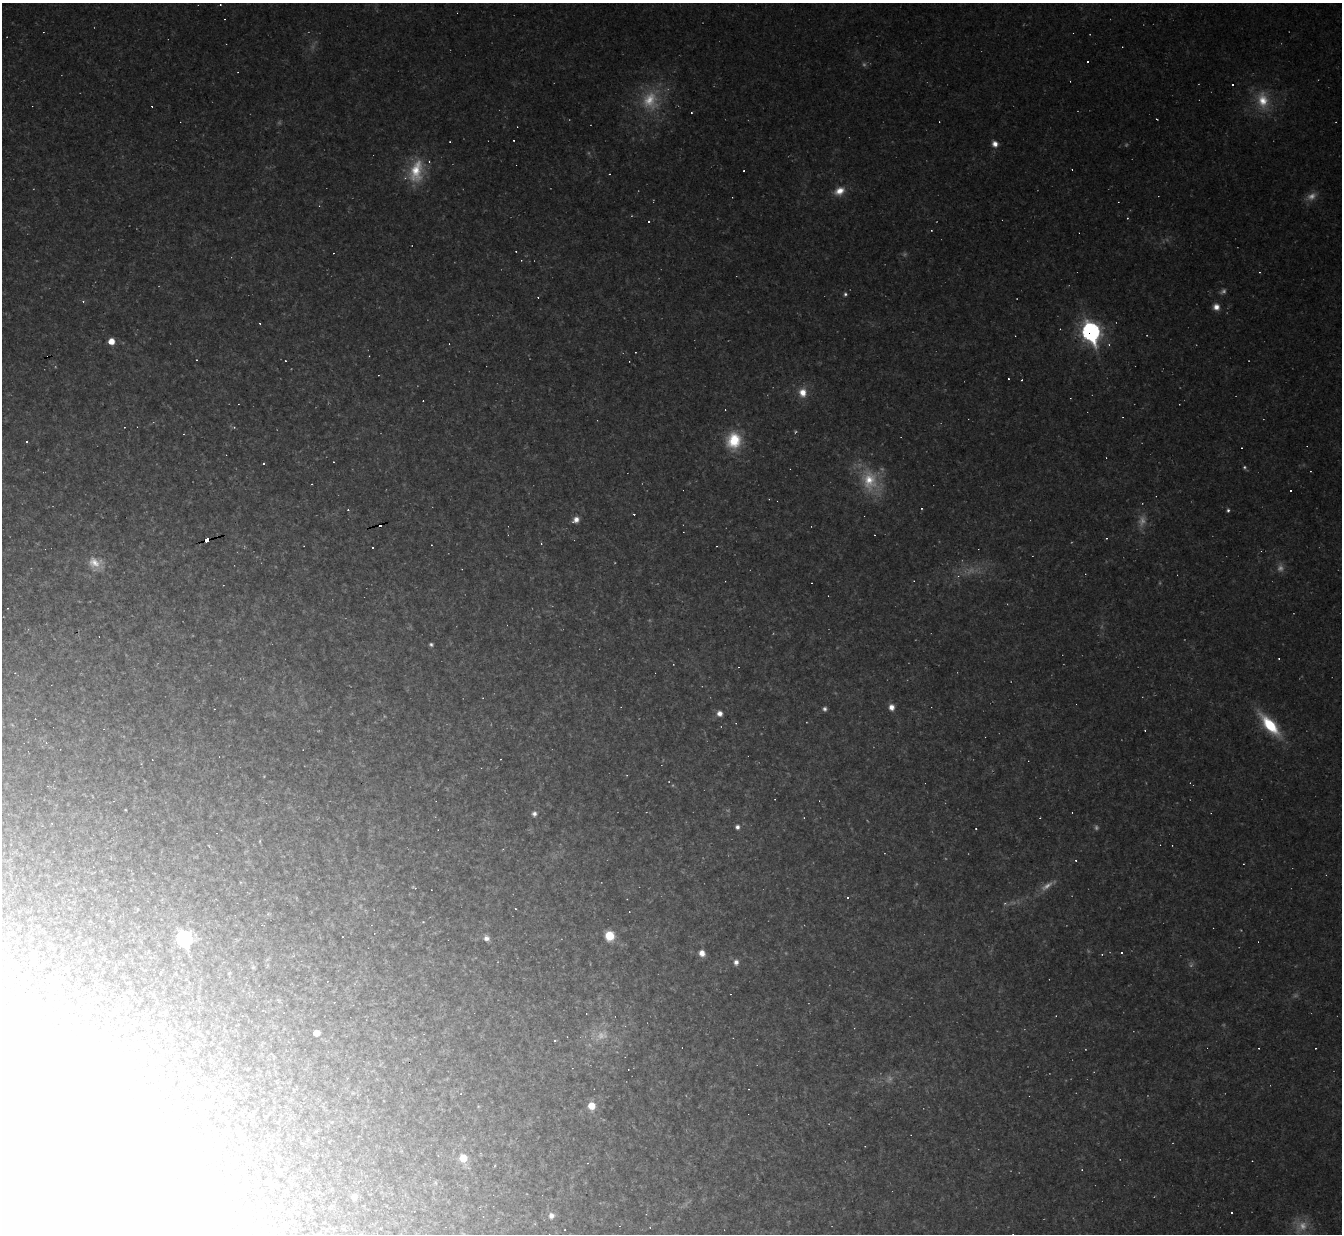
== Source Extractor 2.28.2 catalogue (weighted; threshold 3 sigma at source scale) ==
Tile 7 of 4 x 4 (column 3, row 2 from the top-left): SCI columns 2681-4020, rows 2736-3967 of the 5360 x 5344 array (HDU 1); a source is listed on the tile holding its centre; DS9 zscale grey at full resolution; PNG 1344 x 1236 px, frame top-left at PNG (2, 3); no overlay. Shown black and unused: <1% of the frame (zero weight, under 2 of 3 exposures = <1% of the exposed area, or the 3 px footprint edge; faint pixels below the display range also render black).
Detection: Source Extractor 2.28.2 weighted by HDU 2 'WHT'; one run over the whole footprint, this tile lists its part. Background 0.0701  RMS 0.0083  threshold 0.0376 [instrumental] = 3 sigma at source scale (4.5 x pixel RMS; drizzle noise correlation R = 1.50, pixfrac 1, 0.05/0.05 arcsec/px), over >= 5 px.
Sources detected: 176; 27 too faint to see at this stretch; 17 inside a brighter object's white glare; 64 cosmic-ray / hot-pixel residue — not listed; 1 inside a brighter listed object's ellipse — not listed separately; the other 67 listed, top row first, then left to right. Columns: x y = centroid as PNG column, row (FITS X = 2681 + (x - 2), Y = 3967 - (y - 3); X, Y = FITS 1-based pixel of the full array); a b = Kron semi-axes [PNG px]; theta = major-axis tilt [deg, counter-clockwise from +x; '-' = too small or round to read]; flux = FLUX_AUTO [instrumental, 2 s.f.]
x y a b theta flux
220 5 3 2 - 0.73
1088 61 3 3 - 2
1263 100 27 17 -77 28
691 113 3 2 - 0.81
450 142 2 2 - 0.6
995 144 7 6 - 6.4
416 171 32 18 77 33
609 174 2 2 - 0.61
839 191 14 10 30 11
319 206 3 3 - 0.69
648 221 3 3 - 4
845 294 6 5 - 2
1216 307 8 8 - 6.6
1091 332 10 8 -70 390
111 341 5 5 - 13
803 392 12 9 -84 11
234 427 5 4 - 1.2
734 441 20 16 84 36
26 442 3 3 - 2
264 464 3 3 - 6.4
1244 467 5 5 - 1.7
869 480 37 23 -66 42
921 508 3 2 - 0.81
1228 510 5 4 - 1.7
576 520 8 7 - 6.3
207 539 5 3 - 67
373 548 2 2 - 0.86
95 563 22 17 -27 17
958 576 6 5 - 2.2
431 644 4 4 - 1.8
1279 659 2 2 - 0.75
891 707 7 6 - 6.4
824 709 5 5 - 2.5
720 713 7 6 - 5.8
1270 725 26 10 -49 49
1145 730 3 2 - 1.1
125 810 3 2 - 0.69
534 814 7 6 - 3.5
52 823 3 2 - 0.61
737 827 6 5 - 3.1
260 841 5 3 - 0.95
1076 860 3 3 - 1
414 888 7 3 -22 1.1
847 897 3 3 - 5.7
268 914 6 4 -73 1.3
423 922 5 3 - 0.8
610 936 8 7 - 25
486 938 8 7 - 4.2
184 939 8 7 - 200
702 953 6 6 - 7.8
1122 953 3 3 - 4.8
1102 954 4 2 - 0.65
736 962 7 6 - 4.6
253 967 6 6 - 1.5
81 1028 11 5 -7 2.3
317 1033 5 5 - 7.1
555 1040 3 3 - 6.1
591 1106 7 7 - 15
463 1158 6 5 - 22
435 1183 6 5 - 1.5
354 1197 6 6 - 6.8
261 1201 3 2 - 0.4
1231 1212 3 3 - 1.8
551 1216 7 7 - 5.2
650 1227 3 2 - 0.83
565 1230 2 2 - 0.58
267 1231 8 6 51 2
Overlapping masked pixels (flux is a lower limit): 2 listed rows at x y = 1091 332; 207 539